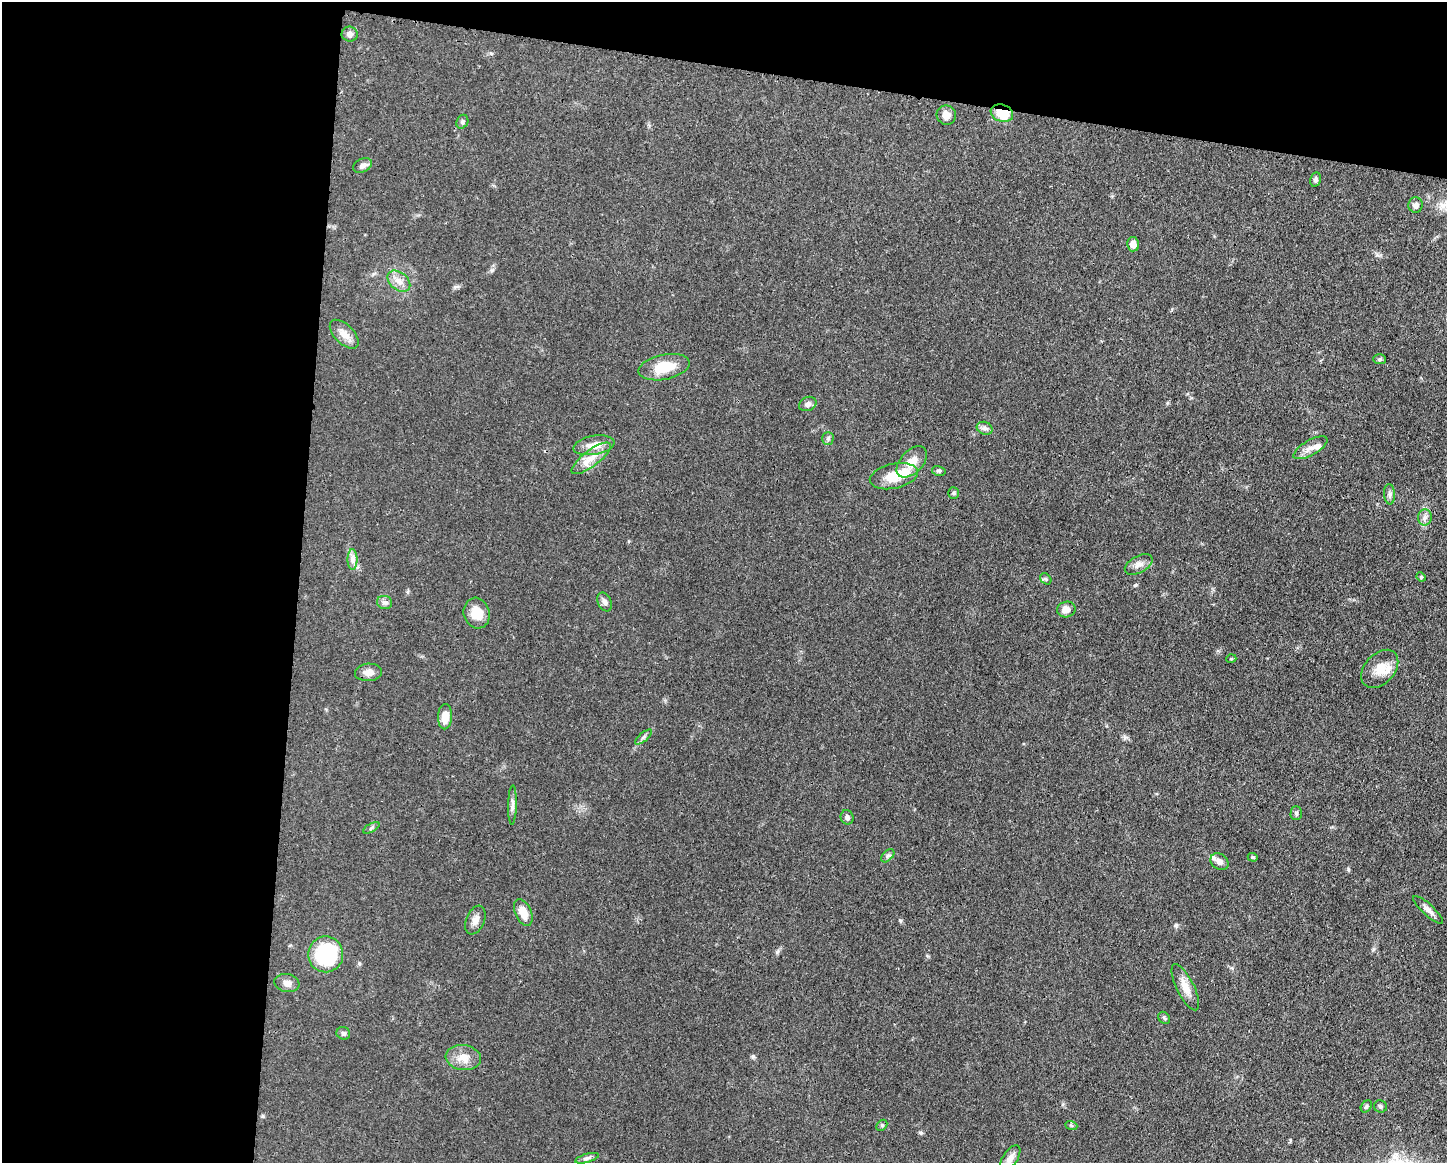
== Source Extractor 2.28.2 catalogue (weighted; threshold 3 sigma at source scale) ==
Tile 1 of 3 x 4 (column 1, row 1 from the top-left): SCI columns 113-1557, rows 3489-4649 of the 4670 x 4656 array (HDU 1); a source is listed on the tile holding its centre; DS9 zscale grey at full resolution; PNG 1449 x 1165 px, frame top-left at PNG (2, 2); each listed source drawn as its Kron ellipse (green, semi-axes under 4 px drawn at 4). Shown black and unused: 27% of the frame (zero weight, under 3 of 4 exposures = <1% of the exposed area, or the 3 px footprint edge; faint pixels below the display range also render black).
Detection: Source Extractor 2.28.2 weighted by HDU 2 'WHT'; one run over the whole footprint, this tile lists its part. Background 0.0604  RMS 0.0042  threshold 0.0189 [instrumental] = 3 sigma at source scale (4.5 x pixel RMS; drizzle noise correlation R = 1.50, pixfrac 1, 0.05/0.05 arcsec/px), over >= 5 px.
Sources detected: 64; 1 cosmic-ray / hot-pixel residue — neither listed nor drawn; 4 inside a brighter listed object's ellipse — not listed separately; the other 59 listed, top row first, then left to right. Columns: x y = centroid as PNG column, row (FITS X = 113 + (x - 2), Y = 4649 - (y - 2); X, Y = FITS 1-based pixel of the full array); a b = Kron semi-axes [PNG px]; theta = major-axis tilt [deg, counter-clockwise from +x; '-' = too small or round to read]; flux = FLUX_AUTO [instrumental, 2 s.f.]
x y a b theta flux
350 34 8 7 - 1.7
1002 113 11 8 -19 11
946 115 10 9 - 3.4
462 122 7 5 62 0.82
362 165 10 6 27 1.8
1315 179 7 5 76 1
1416 205 7 7 - 1.7
1133 244 7 6 - 2.6
399 281 13 8 -39 3.3
344 334 18 9 -45 3.9
1380 359 6 5 - 0.69
664 367 26 12 11 11
808 404 9 7 23 1.7
985 428 8 6 -20 1.3
828 439 6 5 - 0.82
594 445 21 9 9 5.5
1310 448 19 7 30 3.3
591 458 24 8 37 5.5
912 462 19 11 47 5.4
939 471 7 5 -13 0.75
894 476 24 12 12 10
953 493 6 5 - 0.66
1390 494 10 5 -85 1.3
1425 517 8 7 - 1.5
352 560 10 5 -89 1.7
1139 564 15 8 28 2.7
1421 577 5 4 - 0.51
1046 579 6 5 - 0.69
385 602 7 6 - 1.3
605 602 10 6 -65 1.4
1066 609 9 8 - 2.7
477 613 15 13 -74 6.7
1231 659 5 3 - 0.4
1380 669 22 15 47 6.6
368 672 13 8 5 2.8
445 717 12 7 87 4.6
644 737 10 3 40 0.89
512 805 20 4 89 1.8
1296 813 7 5 89 0.85
847 817 7 6 - 1.5
371 828 9 4 30 0.74
888 856 8 5 45 0.94
1253 857 5 4 - 0.5
1219 862 10 7 -36 2.1
1428 910 19 5 -43 2.4
523 912 14 8 -66 5.8
475 920 15 9 67 2.6
326 954 18 17 - 29
287 983 12 9 -9 2.4
1185 987 25 8 -64 5.1
1164 1018 7 5 -46 0.72
343 1033 7 6 - 0.96
463 1058 17 12 -8 5
1366 1106 6 5 - 0.89
1381 1106 6 6 - 0.77
882 1125 6 4 45 0.67
1071 1125 6 4 -20 0.58
587 1158 12 4 16 1.1
1010 1158 15 7 55 2.8
Overlapping masked pixels (flux is a lower limit): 1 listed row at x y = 1002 113
Unlisted compact peaks at least as high as the median listed source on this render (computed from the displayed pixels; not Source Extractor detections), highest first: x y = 1348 869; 921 1133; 753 1056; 492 270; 777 952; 1176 925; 900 920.